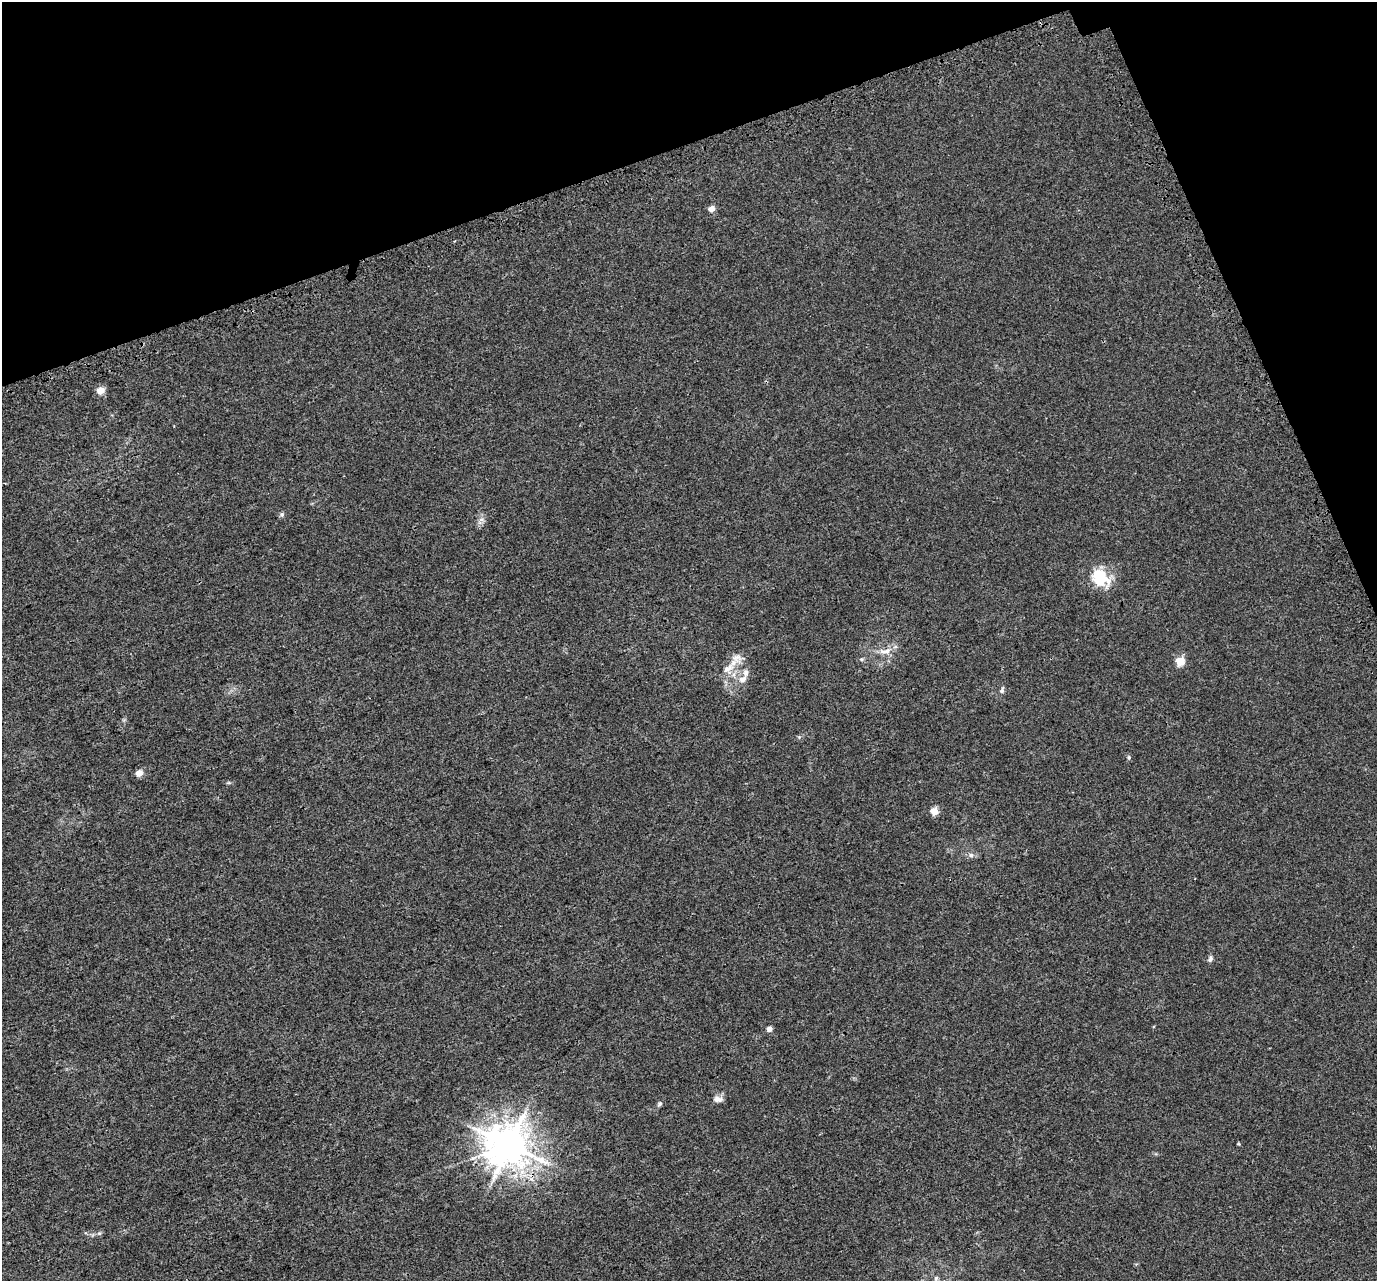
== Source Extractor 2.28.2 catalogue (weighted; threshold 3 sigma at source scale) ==
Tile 3 of 4 x 4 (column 3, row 1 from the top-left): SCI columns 2826-4200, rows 4000-5278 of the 5654 x 5495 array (HDU 1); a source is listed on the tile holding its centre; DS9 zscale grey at full resolution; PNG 1379 x 1283 px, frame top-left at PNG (2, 2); no overlay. Shown black and unused: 17% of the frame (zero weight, under 3 of 4 exposures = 6% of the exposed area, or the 3 px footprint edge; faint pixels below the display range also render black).
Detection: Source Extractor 2.28.2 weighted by HDU 2 'WHT'; one run over the whole footprint, this tile lists its part. Background 0.00395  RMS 0.0025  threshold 0.0112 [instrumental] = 3 sigma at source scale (4.5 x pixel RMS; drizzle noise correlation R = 1.50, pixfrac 1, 0.0396/0.0396 arcsec/px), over >= 5 px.
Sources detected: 25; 3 inside a brighter listed object's ellipse — not listed separately; the other 22 listed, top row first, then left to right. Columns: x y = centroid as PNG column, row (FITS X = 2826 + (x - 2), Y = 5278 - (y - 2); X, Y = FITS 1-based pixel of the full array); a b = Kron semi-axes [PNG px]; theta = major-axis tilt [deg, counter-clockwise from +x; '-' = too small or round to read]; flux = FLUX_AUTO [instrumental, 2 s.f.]
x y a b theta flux
711 209 5 5 - 2.5
100 390 8 8 - 1.9
282 515 6 5 - 0.45
481 520 9 4 -8 0.59
1100 579 12 10 -49 13
885 651 21 8 9 2.3
1180 661 5 5 - 8.9
728 668 20 12 35 3.4
743 679 11 9 40 1.6
1002 690 10 5 72 0.62
799 737 5 5 - 0.3
1129 757 5 5 - 0.33
139 773 5 4 - 3.3
229 783 6 4 -18 0.3
934 811 5 5 - 5.8
971 855 7 6 - 0.62
1210 959 9 6 68 0.63
769 1029 5 4 - 1.4
718 1099 13 8 -5 1.1
660 1104 7 5 41 0.46
509 1145 13 12 - 660
936 1278 6 5 - 0.49
Overlapping masked pixels (flux is a lower limit): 1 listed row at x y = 509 1145